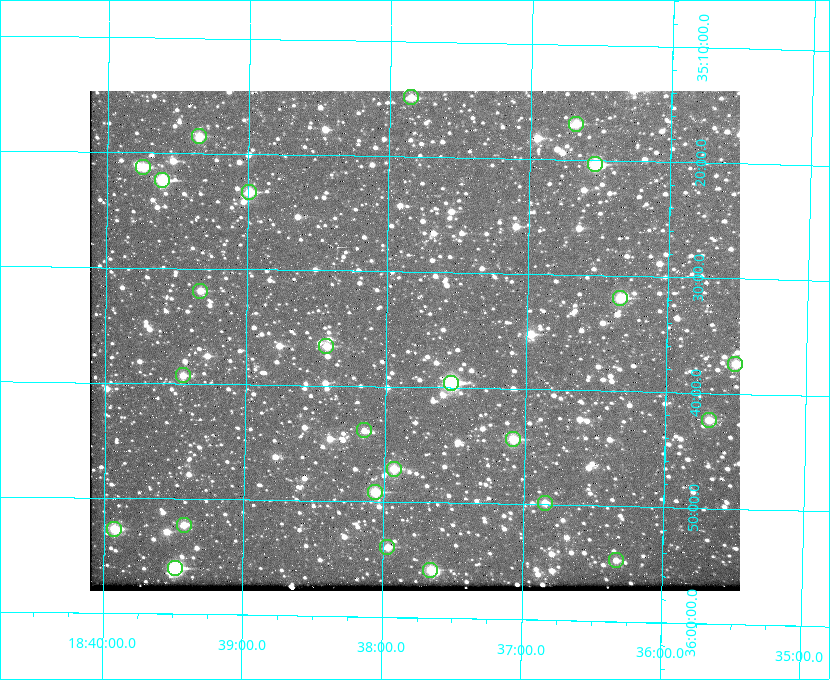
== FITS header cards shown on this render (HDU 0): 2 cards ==
NAXIS1  =                  650 / Width of table row in bytes
NAXIS2  =                  500 / Number of rows in table

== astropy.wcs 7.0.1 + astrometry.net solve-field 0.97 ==
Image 650 x 500 px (HDU 0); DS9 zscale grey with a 90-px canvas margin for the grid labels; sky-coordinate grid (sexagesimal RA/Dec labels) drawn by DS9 from the SOLVED WCS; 25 Tycho-2 reference stars matched to detected sources circled (green)
Header WCS: none
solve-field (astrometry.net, Tycho-2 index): SOLVED blind (the file carries no WCS)
Solved WCS: RA---TAN-SIP/DEC--TAN-SIP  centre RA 18:37:48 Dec +35:36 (279.45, +35.60 deg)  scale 5.22 arcsec/px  FOV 56.5' x 43.4'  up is +179 deg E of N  parity flipped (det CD > 0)
(file carries no celestial WCS; the grid is the blind solution)
Tycho-2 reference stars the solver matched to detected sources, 25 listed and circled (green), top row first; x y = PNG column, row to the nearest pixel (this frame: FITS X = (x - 90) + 1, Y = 500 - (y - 91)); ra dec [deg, ICRS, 3 dp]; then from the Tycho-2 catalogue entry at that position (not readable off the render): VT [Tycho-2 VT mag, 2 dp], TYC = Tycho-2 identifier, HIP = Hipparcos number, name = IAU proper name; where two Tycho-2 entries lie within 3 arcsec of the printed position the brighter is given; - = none
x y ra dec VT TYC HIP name
411 97 279.462 +35.247 10.59 2645-881-1 - -
576 124 279.169 +35.281 10.53 2645-756-1 - -
199 136 279.838 +35.309 10.90 2645-842-1 - -
595 164 279.134 +35.339 9.91 2645-980-1 - -
143 167 279.936 +35.355 10.62 2645-481-1 - -
162 180 279.902 +35.373 9.13 2645-567-1 - -
249 192 279.747 +35.388 10.29 2645-648-1 - -
200 291 279.832 +35.532 10.61 2645-711-1 - -
620 298 279.085 +35.532 9.84 2645-710-1 - -
326 346 279.606 +35.610 10.50 2645-565-1 - -
735 364 278.877 +35.623 10.37 2632-1282-1 - -
183 375 279.862 +35.655 10.83 2649-120-1 - -
451 383 279.382 +35.660 8.88 2649-136-1 91311 -
709 420 278.922 +35.705 10.37 2636-96-1 - -
364 430 279.537 +35.731 11.00 2649-31-1 - -
513 439 279.271 +35.739 10.27 2649-22-1 - -
394 469 279.483 +35.786 9.96 2649-1276-1 - -
375 492 279.516 +35.819 10.07 2649-1464-1 - -
545 503 279.212 +35.831 10.99 2649-1529-1 - -
184 525 279.857 +35.871 10.88 2649-1588-1 - -
114 529 279.981 +35.878 10.88 2649-1568-1 - -
387 547 279.492 +35.899 10.86 2649-1492-1 - -
616 560 279.083 +35.912 11.42 2649-1448-1 - -
175 568 279.871 +35.934 9.15 2649-1364-1 91485 -
430 570 279.414 +35.931 10.32 2649-1381-1 - -